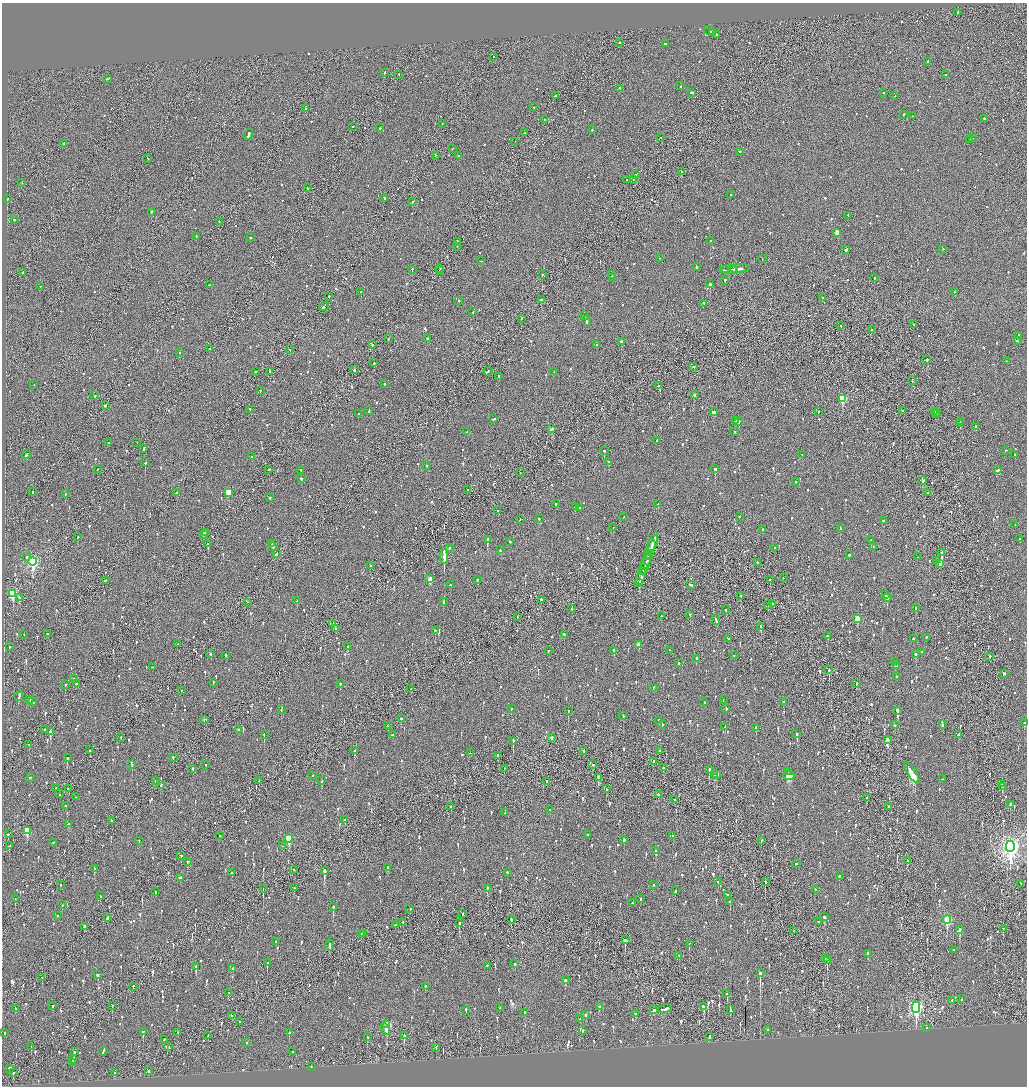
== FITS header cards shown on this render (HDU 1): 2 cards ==
NAXIS1  =                 2050
NAXIS2  =                 2168

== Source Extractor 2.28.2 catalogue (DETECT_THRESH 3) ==
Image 2050 x 2168 px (HDU 1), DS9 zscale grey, zoomed out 1/2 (1 PNG px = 2 x 2 image px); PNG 1029 x 1088 px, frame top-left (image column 2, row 2168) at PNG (2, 3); each listed source drawn as its Kron ellipse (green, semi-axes under 4 px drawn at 4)
Background -0.121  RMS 0.098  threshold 0.293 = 3 sigma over >= 5 px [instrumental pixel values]
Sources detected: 1626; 91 cannot appear on this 1/2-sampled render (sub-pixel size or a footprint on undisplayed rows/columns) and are neither listed nor drawn; of the other 1535, the 500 brightest by FLUX_AUTO listed and drawn (1035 fainter detections omitted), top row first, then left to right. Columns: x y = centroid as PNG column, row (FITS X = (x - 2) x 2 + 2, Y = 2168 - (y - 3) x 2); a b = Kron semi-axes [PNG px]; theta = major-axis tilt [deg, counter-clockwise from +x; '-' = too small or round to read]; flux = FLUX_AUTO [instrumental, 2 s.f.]
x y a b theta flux
958 13 2 2 - 250
710 31 6 2 -26 210
713 33 3 1 - 120
716 35 4 2 - 220
620 43 2 2 - 77
665 44 2 2 - 520
493 57 2 1 - 88
928 62 3 2 - 180
384 73 4 2 - 120
399 75 2 2 - 96
945 75 2 2 - 280
107 79 2 2 - 240
681 86 3 2 - 150
620 89 2 2 - 91
692 93 4 2 - 150
883 93 2 2 - 69
555 96 3 2 - 150
895 96 2 1 - 80
534 107 2 2 - 58
305 109 2 1 - 120
903 115 2 2 - 130
912 116 2 2 - 64
984 119 2 2 - 100
544 120 2 2 - 71
442 124 2 1 - 84
352 127 2 2 - 81
380 128 2 2 - 170
592 130 2 2 - 77
525 133 2 2 - 83
249 135 5 2 - 260
661 138 2 1 - 93
973 138 2 2 - 160
970 140 3 2 - 110
515 142 2 1 - 59
64 144 2 2 - 280
452 149 2 1 - 61
740 152 2 2 - 67
435 156 2 1 - 59
459 156 2 2 - 240
148 159 2 1 - 190
681 172 2 2 - 220
635 175 3 1 - 140
627 180 2 1 - 65
633 180 2 2 - 66
22 183 2 2 - 63
307 188 2 2 - 69
730 195 2 2 - 58
7 199 2 2 - 67
385 199 2 1 - 340
412 202 2 2 - 66
151 212 2 2 - 540
848 216 3 2 - 160
14 220 3 1 - 86
219 222 2 1 - 61
837 233 3 2 - 200
196 237 2 2 - 77
250 238 3 2 - 93
710 241 2 2 - 170
457 242 2 1 - 100
457 247 2 1 - 86
846 250 4 2 - 260
943 250 2 2 - 89
659 259 2 1 - 62
762 259 2 2 - 59
481 261 2 1 - 69
696 267 4 2 - 230
440 269 2 1 - 92
739 269 10 2 5 230
412 270 2 2 - 100
726 270 4 1 - 190
728 270 9 1 1 360
734 270 4 2 - 240
439 271 2 2 - 110
23 273 3 2 - 380
542 275 2 1 - 180
612 275 3 2 - 140
612 278 3 2 - 100
874 278 2 1 - 170
724 281 2 2 - 97
710 284 3 2 - 500
209 285 2 2 - 170
40 287 2 2 - 110
361 292 2 2 - 200
955 292 3 2 - 92
329 297 2 2 - 120
823 298 2 2 - 170
541 300 2 2 - 110
459 301 2 2 - 58
703 304 4 2 - 140
324 307 5 2 - 230
473 312 2 2 - 59
585 316 2 2 - 110
521 319 2 2 - 61
586 321 5 2 - 170
913 325 2 2 - 160
841 326 2 2 - 72
871 330 2 2 - 120
1019 336 2 2 - 410
388 339 2 2 - 110
428 339 3 2 - 100
1017 341 2 2 - 65
621 342 2 2 - 370
372 345 2 2 - 160
596 345 2 2 - 95
210 349 3 2 - 100
290 350 2 2 - 57
179 353 2 2 - 91
927 360 2 2 - 92
1006 361 2 1 - 130
374 363 2 2 - 100
694 367 2 2 - 80
355 370 2 2 - 89
488 371 5 2 - 200
255 372 2 2 - 58
270 372 3 2 - 84
554 372 2 1 - 100
499 377 2 2 - 66
912 381 2 1 - 62
384 384 2 2 - 58
34 385 2 2 - 60
658 386 2 2 - 150
260 391 2 2 - 81
694 395 3 2 - 680
95 396 2 2 - 71
842 399 3 3 - 900
105 406 3 2 - 140
250 410 2 2 - 79
369 411 4 2 - 120
902 411 3 1 - 96
713 412 3 2 - 620
818 412 2 2 - 85
935 412 2 2 - 78
358 414 2 2 - 96
936 414 2 1 - 160
938 414 2 1 - 85
493 419 3 2 - 110
735 421 2 2 - 330
739 422 2 2 - 470
960 422 2 2 - 81
960 424 2 1 - 120
976 427 2 2 - 120
552 429 3 2 - 200
467 432 2 2 - 86
735 432 2 2 - 60
657 441 2 2 - 57
109 443 2 2 - 84
137 443 2 1 - 62
144 449 3 2 - 82
604 451 2 2 - 940
1005 451 2 1 - 65
802 454 2 1 - 66
26 455 4 2 - 130
1015 455 2 2 - 62
252 457 2 2 - 93
608 462 2 2 - 230
145 463 2 2 - 370
427 466 2 2 - 84
715 469 2 2 - 440
97 470 2 1 - 65
269 470 3 2 - 110
997 470 3 2 - 110
301 471 2 2 - 110
520 473 2 1 - 79
301 479 2 2 - 97
923 481 3 2 - 110
795 482 2 2 - 98
468 490 2 2 - 58
33 492 2 2 - 96
177 493 2 2 - 93
228 493 3 3 - 460
928 493 2 2 - 61
65 494 2 2 - 100
270 498 2 2 - 140
555 504 2 2 - 110
658 504 2 2 - 100
575 507 4 2 - 120
580 508 2 2 - 60
498 511 2 2 - 62
624 517 2 2 - 68
739 517 2 2 - 65
539 519 2 2 - 68
520 520 2 2 - 60
883 521 3 2 - 91
1015 525 2 2 - 69
613 528 2 1 - 100
840 528 3 2 - 93
762 530 2 2 - 78
205 533 2 2 - 95
203 535 3 2 - 650
78 537 2 2 - 84
1019 539 2 2 - 110
488 540 3 2 - 670
871 540 2 2 - 110
510 542 2 2 - 63
653 542 10 2 71 510
208 544 2 2 - 190
272 544 3 2 - 310
273 547 2 2 - 110
873 547 2 2 - 68
449 548 2 2 - 110
774 548 2 2 - 68
500 550 2 2 - 65
650 550 10 2 71 420
942 553 3 2 - 1300
276 554 4 2 - 150
849 555 2 2 - 150
648 556 4 2 - 200
26 557 3 2 - 57
444 557 7 1 90 19000
917 557 2 1 - 81
936 561 2 2 - 75
33 562 4 3 - 2900
757 563 2 2 - 80
939 564 2 2 - 62
645 565 11 2 71 580
370 566 2 2 - 70
643 570 6 2 71 310
641 577 9 2 72 500
783 578 2 2 - 79
430 579 3 2 - 170
477 580 2 2 - 77
770 580 2 1 - 100
105 581 2 2 - 120
639 583 4 2 - 240
450 585 2 2 - 69
690 585 3 2 - 90
13 594 4 3 - 1200
885 595 2 2 - 97
740 596 2 1 - 78
19 598 4 2 - 160
887 598 4 2 - 220
541 600 2 2 - 100
297 601 3 2 - 120
443 602 3 2 - 96
247 603 2 1 - 65
773 604 3 2 - 140
768 605 2 1 - 83
916 608 3 2 - 76
571 609 2 1 - 57
725 610 2 2 - 81
690 615 2 2 - 140
661 616 2 2 - 87
517 617 2 2 - 75
857 619 3 3 - 320
716 620 5 2 - 180
333 624 2 1 - 67
761 627 4 2 - 120
336 629 2 2 - 57
435 631 2 2 - 210
48 634 2 2 - 70
24 635 2 2 - 81
564 635 2 2 - 92
828 636 2 2 - 69
926 638 3 2 - 92
728 639 2 2 - 130
913 639 2 2 - 91
178 644 4 2 - 120
639 645 3 2 - 170
9 647 2 2 - 77
348 647 2 2 - 300
548 651 2 2 - 70
614 651 2 2 - 89
670 651 2 2 - 110
921 652 2 2 - 91
211 654 2 2 - 92
916 654 3 2 - 160
226 656 3 2 - 99
734 656 2 1 - 62
990 657 2 2 - 110
696 659 2 2 - 71
894 662 2 2 - 82
679 663 2 2 - 87
896 666 4 2 - 120
152 667 2 2 - 88
829 670 2 2 - 410
1005 674 2 2 - 74
897 677 2 2 - 90
73 679 2 1 - 150
213 683 2 2 - 84
76 684 2 2 - 68
340 684 2 2 - 77
856 684 2 2 - 78
65 685 2 2 - 67
653 688 2 2 - 96
411 689 2 2 - 69
182 691 2 2 - 61
19 696 5 2 - 470
30 700 2 2 - 240
723 700 2 1 - 160
33 702 2 2 - 58
704 702 2 2 - 69
783 702 2 2 - 100
511 709 2 2 - 340
726 709 3 2 - 69
281 710 2 2 - 95
568 711 2 2 - 95
897 711 4 2 - 840
623 716 3 2 - 91
401 719 2 2 - 150
204 720 3 2 - 64
659 721 3 2 - 180
1024 723 2 2 - 820
662 725 2 2 - 660
895 725 2 2 - 64
942 725 2 2 - 170
387 726 2 2 - 69
725 727 2 2 - 130
756 728 2 2 - 110
45 730 3 1 - 90
238 730 2 2 - 68
50 732 3 2 - 380
797 734 3 2 - 130
264 735 2 2 - 87
392 735 3 2 - 150
959 735 3 2 - 150
121 738 2 2 - 63
552 738 2 2 - 140
888 740 2 2 - 780
513 741 3 1 - 5100
29 745 2 1 - 85
90 750 2 2 - 91
355 751 3 2 - 280
584 751 3 1 - 250
659 751 2 2 - 74
470 753 2 1 - 69
498 756 3 2 - 200
67 758 2 2 - 200
173 758 2 2 - 60
653 762 3 2 - 110
132 765 2 2 - 94
206 765 2 2 - 78
593 765 2 2 - 190
663 768 2 2 - 220
193 769 2 2 - 150
504 769 3 1 - 140
709 770 3 2 - 190
789 772 3 2 - 99
912 773 13 2 -58 2800
715 775 2 2 - 100
716 775 2 2 - 100
312 776 2 2 - 70
789 776 6 2 -17 1300
30 778 3 2 - 100
598 778 3 2 - 140
943 779 3 2 - 82
155 781 2 1 - 80
259 781 2 2 - 61
322 781 3 2 - 110
546 782 3 2 - 230
1002 784 2 1 - 89
161 785 2 2 - 110
1002 787 3 2 - 240
56 788 2 1 - 61
68 789 2 2 - 61
606 789 2 2 - 120
60 794 2 2 - 58
658 795 2 2 - 160
76 797 2 2 - 73
867 798 2 2 - 61
674 800 2 2 - 69
1010 805 2 2 - 73
66 806 2 2 - 82
451 807 2 2 - 490
889 807 2 2 - 59
550 810 2 2 - 180
505 813 2 2 - 58
345 820 2 2 - 77
112 821 2 2 - 260
69 824 3 2 - 79
27 831 4 3 - 540
8 834 2 2 - 120
587 835 2 2 - 250
220 836 2 2 - 75
673 836 2 2 - 68
289 839 4 3 - 740
624 840 2 2 - 200
139 841 2 2 - 73
761 841 2 1 - 150
53 843 2 1 - 89
9 846 3 2 - 72
283 846 2 2 - 59
1010 847 6 4 -89 8200
656 851 2 2 - 96
181 856 2 2 - 90
908 861 3 2 - 78
188 862 2 2 - 200
796 864 2 2 - 180
388 868 3 2 - 130
94 869 3 2 - 150
294 870 2 1 - 82
324 871 4 2 - 920
232 873 2 2 - 160
507 873 2 2 - 83
839 876 2 2 - 180
180 878 3 2 - 78
718 882 2 2 - 61
765 882 3 1 - 230
1021 884 2 1 - 67
60 885 3 2 - 61
653 885 2 2 - 75
294 888 3 2 - 100
263 889 2 1 - 150
487 889 3 2 - 250
815 890 2 2 - 94
675 891 2 2 - 58
155 892 2 2 - 130
727 895 2 2 - 59
100 896 2 2 - 67
15 899 2 2 - 90
640 899 2 2 - 62
730 901 2 1 - 94
632 903 2 2 - 530
62 905 2 2 - 230
333 907 3 2 - 170
410 909 2 2 - 94
462 914 2 2 - 78
57 916 2 2 - 61
824 917 3 2 - 170
107 919 2 2 - 580
511 920 2 2 - 67
947 920 4 3 - 1300
818 922 2 2 - 99
403 923 4 2 - 160
459 923 3 2 - 260
395 925 2 2 - 65
84 927 3 1 - 130
1003 929 2 2 - 95
959 930 3 2 - 430
794 931 2 1 - 66
361 934 2 1 - 66
363 934 2 2 - 96
625 940 4 2 - 310
276 942 2 2 - 68
689 944 2 1 - 78
330 945 6 2 89 380
954 950 2 2 - 68
868 954 3 2 - 150
679 956 2 2 - 57
825 958 2 2 - 150
827 961 3 2 - 310
267 963 3 2 - 190
515 964 2 2 - 94
487 966 2 2 - 58
196 967 3 2 - 390
233 969 2 2 - 150
760 973 3 2 - 1200
97 975 3 2 - 150
42 978 2 1 - 120
565 980 3 2 - 130
133 987 2 2 - 62
425 987 2 2 - 130
228 993 2 2 - 63
727 994 3 2 - 77
961 999 2 2 - 74
952 1001 2 2 - 65
53 1006 2 2 - 85
112 1006 2 2 - 78
599 1007 3 2 - 74
703 1007 4 2 - 180
500 1008 2 2 - 71
916 1008 6 3 -90 3700
16 1009 3 2 - 71
665 1009 7 2 11 320
654 1010 3 2 - 110
730 1010 4 2 - 160
466 1011 4 2 - 120
525 1013 3 2 - 99
635 1014 2 2 - 77
585 1015 2 2 - 81
232 1016 2 2 - 290
580 1019 2 2 - 170
239 1022 2 2 - 110
387 1025 3 3 - 1100
927 1028 2 2 - 68
385 1029 6 3 -66 72
768 1030 2 2 - 100
583 1031 2 2 - 250
143 1032 2 2 - 150
4 1033 2 2 - 60
178 1033 2 1 - 99
289 1033 2 2 - 84
208 1036 2 1 - 74
404 1036 2 2 - 140
367 1037 3 2 - 110
709 1037 3 2 - 140
164 1040 2 2 - 140
246 1043 2 2 - 240
31 1047 2 2 - 79
169 1047 2 1 - 59
436 1048 3 1 - 130
103 1051 5 2 - 110
74 1052 3 2 - 160
292 1052 2 2 - 100
73 1060 4 2 - 190
73 1063 3 1 - 130
311 1067 2 2 - 57
9 1069 3 2 - 96
148 1071 2 1 - 360
13 1073 2 2 - 190
115 1073 3 2 - 75
At the frame edge (FLAGS 8, measured only in part): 1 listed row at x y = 1024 723
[1035 fainter detections neither listed nor drawn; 91 sub-pixel or undisplayed-footprint detections neither listed nor drawn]